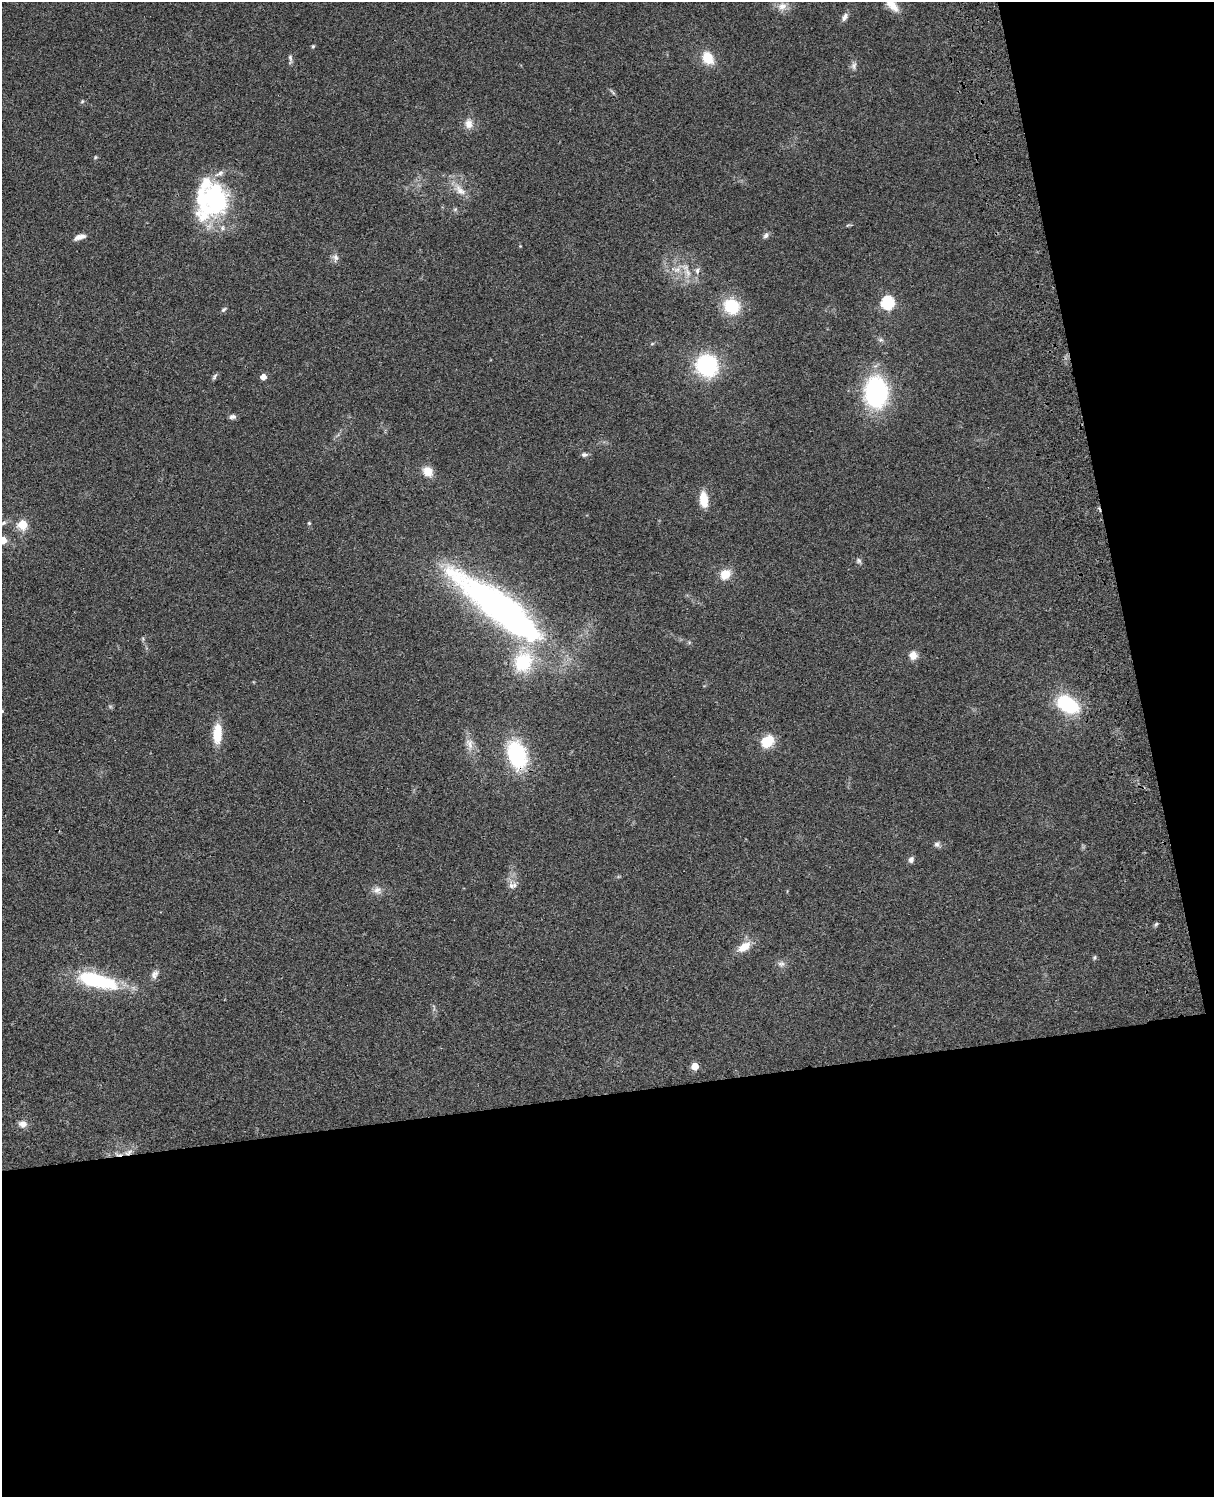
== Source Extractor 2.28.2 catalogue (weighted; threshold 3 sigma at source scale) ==
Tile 12 of 4 x 3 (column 4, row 3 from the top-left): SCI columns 3757-4968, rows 277-1771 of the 5086 x 4926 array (HDU 1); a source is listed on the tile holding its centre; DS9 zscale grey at full resolution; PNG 1216 x 1499 px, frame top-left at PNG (2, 2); no overlay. Shown black and unused: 33% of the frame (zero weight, under 3 of 4 exposures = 6% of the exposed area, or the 3 px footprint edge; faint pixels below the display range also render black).
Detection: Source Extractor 2.28.2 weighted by HDU 2 'WHT'; one run over the whole footprint, this tile lists its part. Background 0.0877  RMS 0.0061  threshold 0.0274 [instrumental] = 3 sigma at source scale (4.5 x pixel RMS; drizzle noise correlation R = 1.50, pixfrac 1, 0.05/0.05 arcsec/px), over >= 5 px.
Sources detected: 65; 3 inside a brighter object's white glare — not listed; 2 inside a brighter listed object's ellipse — not listed separately; the other 60 listed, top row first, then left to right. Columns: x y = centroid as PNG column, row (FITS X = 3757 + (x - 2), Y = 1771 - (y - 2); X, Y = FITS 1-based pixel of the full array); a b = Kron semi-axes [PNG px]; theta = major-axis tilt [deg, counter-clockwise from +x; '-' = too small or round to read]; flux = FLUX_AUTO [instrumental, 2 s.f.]
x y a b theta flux
892 5 20 9 -46 7
782 6 13 10 16 5.1
844 17 11 6 66 2.4
313 46 5 4 - 0.75
708 58 15 11 -56 12
290 59 13 4 -85 1.6
854 66 10 7 78 2.1
613 92 11 3 -41 1
82 101 5 5 - 0.81
469 124 13 10 -88 4.9
95 157 6 4 89 0.7
460 190 21 10 -44 6.9
214 199 44 31 -85 67
766 236 9 5 62 1.7
79 237 14 6 17 3.5
335 258 11 8 -78 2.6
677 270 11 7 30 4
697 271 9 6 89 2.1
688 272 13 6 -63 4.1
887 303 6 6 - 77
731 306 16 14 -33 23
224 310 7 5 40 1.2
652 344 6 3 19 0.68
707 365 18 17 - 63
215 376 10 5 57 1.3
263 377 5 5 - 4.4
876 392 24 18 -87 96
232 417 8 5 9 2
584 455 8 5 1 1.7
428 471 12 10 -48 7.2
704 499 19 9 -84 9.4
3 523 10 5 25 2
309 523 4 4 - 0.82
22 525 5 5 - 30
3 540 6 5 - 9.8
859 561 7 6 - 1.4
725 574 13 11 40 8.4
504 612 122 28 -37 250
143 639 6 4 -73 0.8
913 655 9 8 - 5.1
523 662 29 25 70 32
1068 705 22 14 -30 42
2 711 4 3 - 0.49
217 734 21 9 88 14
767 741 14 11 39 14
469 744 17 9 -73 5.4
517 755 23 15 -72 60
937 844 8 7 - 1.8
911 860 8 6 67 2
511 886 12 7 -74 3.1
377 890 12 9 14 3.7
1156 924 7 4 45 0.94
744 947 16 9 32 8.7
1094 957 6 5 - 0.97
781 964 10 7 7 2.4
154 974 13 8 67 3
96 980 38 12 -15 61
695 1066 5 5 - 13
23 1124 10 8 -3 3.8
129 1152 13 6 32 3.3
Overlapping masked pixels (flux is a lower limit): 3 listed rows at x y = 504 612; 517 755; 129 1152
Isophote crosses this tile's border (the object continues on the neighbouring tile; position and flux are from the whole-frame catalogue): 4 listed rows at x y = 892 5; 3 523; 3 540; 2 711